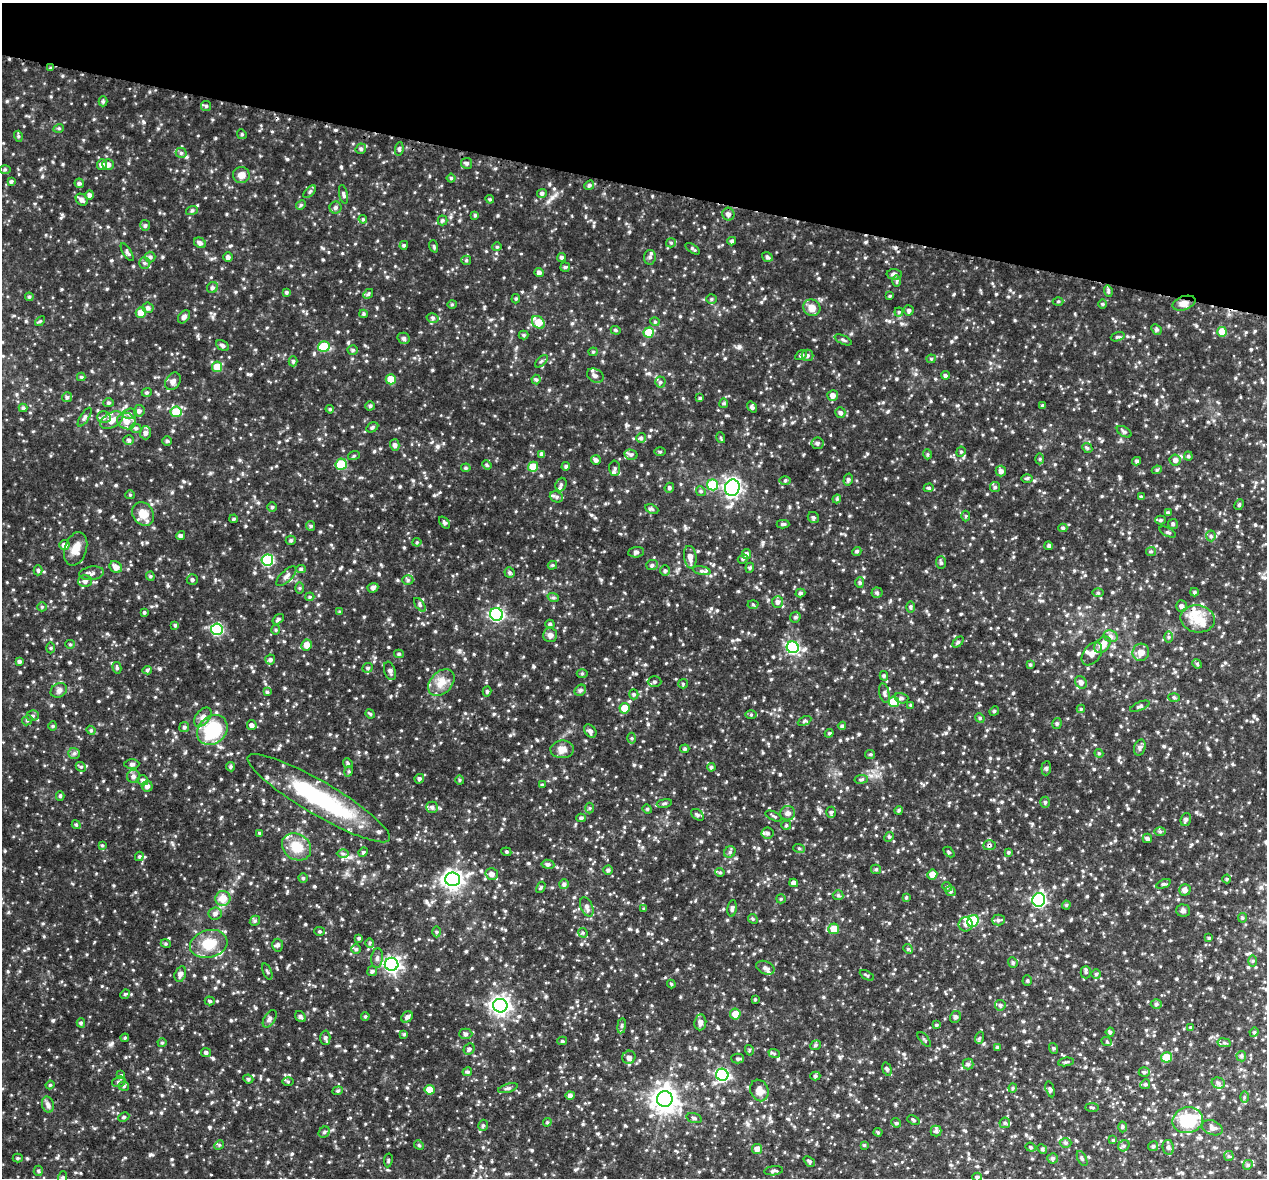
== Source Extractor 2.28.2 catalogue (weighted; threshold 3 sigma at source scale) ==
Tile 2 of 4 x 4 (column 2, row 1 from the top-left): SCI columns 1266-2530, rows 3791-4966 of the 5066 x 5099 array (HDU 1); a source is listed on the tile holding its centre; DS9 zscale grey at full resolution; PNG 1269 x 1180 px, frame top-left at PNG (2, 3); each listed source drawn as its Kron ellipse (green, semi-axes under 4 px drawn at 4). Shown black and unused: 16% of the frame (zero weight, under 3 of 4 exposures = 2% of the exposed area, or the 3 px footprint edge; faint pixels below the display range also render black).
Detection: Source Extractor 2.28.2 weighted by HDU 2 'WHT'; one run over the whole footprint, this tile lists its part. Background 0.0884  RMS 0.011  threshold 0.0477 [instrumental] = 3 sigma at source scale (4.5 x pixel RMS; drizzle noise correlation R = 1.50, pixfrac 1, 0.05/0.05 arcsec/px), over >= 5 px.
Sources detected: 681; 1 long thin detection or spike segment (spike, bleed or trail) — neither listed nor drawn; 11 inside a brighter listed object's ellipse — not listed separately; of the other 669, all 500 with FLUX_AUTO >= 1.12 (the completeness limit of this list) listed and drawn (169 fainter detections not listed), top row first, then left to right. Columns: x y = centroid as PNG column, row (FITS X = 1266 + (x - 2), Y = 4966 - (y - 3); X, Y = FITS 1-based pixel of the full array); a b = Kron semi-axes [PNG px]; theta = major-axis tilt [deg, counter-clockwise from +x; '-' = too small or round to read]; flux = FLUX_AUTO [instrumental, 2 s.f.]
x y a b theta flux
50 68 4 3 - 1.3
103 101 5 4 - 1.6
206 106 5 5 - 1.6
59 128 5 3 - 1.2
242 134 5 4 - 1.4
18 136 5 3 - 1.2
361 149 5 5 - 1.6
399 149 7 4 80 1.7
181 153 5 5 - 1.7
467 163 5 5 - 2.1
108 164 6 5 - 3.9
102 165 5 5 - 4.5
5 169 5 3 - 1.2
241 175 8 8 - 6
451 178 4 4 - 1.3
11 181 4 4 - 1.6
79 183 5 4 - 1.7
589 185 5 4 - 1.8
310 192 8 3 44 1.4
542 193 5 4 - 2.4
343 194 10 4 -78 2
90 195 5 4 - 2.8
490 199 4 4 - 1.2
82 200 7 5 -46 3.5
301 205 5 4 - 1.2
335 208 6 6 - 2.2
192 210 6 4 19 1.3
728 214 6 6 - 3.2
475 215 4 4 - 1.2
363 219 4 4 - 1.3
442 220 5 5 - 1.7
145 225 5 5 - 1.9
732 241 4 3 - 1.8
200 243 6 5 - 2.9
671 243 5 4 - 1.4
404 245 4 4 - 1.6
434 246 6 3 -71 1.4
497 247 4 4 - 1.2
693 249 8 4 -33 1.6
127 252 10 4 -59 2.1
150 257 5 5 - 1.8
228 257 4 4 - 3
562 257 4 4 - 1.8
650 257 7 6 - 2.7
767 257 5 4 - 2
466 260 5 4 - 1.4
144 263 5 5 - 1.7
565 267 5 4 - 1.4
539 273 5 4 - 3.2
894 274 7 5 -2 3.3
897 281 6 4 89 1.3
212 288 6 5 - 2
1108 291 6 3 -73 1.6
286 292 4 4 - 1.6
368 294 5 4 - 1.5
890 296 4 3 - 1.1
29 297 4 4 - 1.3
516 299 5 4 - 1.3
711 299 5 5 - 1.5
1058 301 5 3 - 1.1
1184 303 12 6 19 5.5
452 304 4 4 - 1.2
1103 304 4 4 - 1.2
148 308 5 5 - 2.6
812 308 9 8 - 8
909 310 5 5 - 2.2
899 312 4 4 - 1.2
141 313 5 5 - 11
363 314 4 4 - 1.4
184 317 7 5 50 3.2
433 318 6 5 - 2.2
40 321 6 3 43 1.1
538 322 7 5 -44 17
655 322 4 4 - 1.2
1156 329 6 4 -46 1.5
616 330 5 4 - 1.4
1222 332 5 5 - 14
649 333 5 5 - 22
524 335 5 4 - 1.4
1118 337 7 4 17 1.6
404 338 6 5 - 2.2
843 340 9 3 -25 1.6
223 345 7 4 -27 2.6
324 347 6 5 - 34
353 350 5 4 - 1.8
593 352 4 4 - 1.1
801 355 6 4 29 2
807 355 6 6 - 2.1
931 359 4 4 - 1.2
293 361 5 4 - 1.6
541 361 8 3 45 1.3
217 367 5 5 - 16
945 375 4 4 - 2.1
595 376 9 6 -28 3.5
81 377 4 4 - 1.3
391 379 5 5 - 13
536 380 5 4 - 1.4
173 381 9 7 58 3.9
660 382 5 5 - 1.6
147 392 5 3 - 1.2
833 395 5 5 - 4.6
67 397 5 5 - 1.7
700 398 3 3 - 1.3
109 403 5 4 - 1.5
724 403 5 4 - 1.3
1042 405 4 3 - 1.1
370 406 4 4 - 1.7
752 407 6 4 -55 2.1
23 408 4 4 - 1.5
330 409 4 4 - 1.3
139 411 6 5 - 2.7
176 412 5 5 - 25
840 412 5 5 - 2.3
130 414 7 5 7 2.4
85 417 11 4 57 2.4
104 417 7 6 - 3.1
112 420 12 7 28 9.2
126 421 9 8 - 8
372 427 6 4 31 1.6
136 428 6 4 -20 1.8
1124 432 8 4 -32 1.9
145 433 6 6 - 3.4
641 438 5 5 - 1.9
721 438 5 3 - 1.2
129 440 5 5 - 2.1
167 441 4 4 - 1.5
818 443 6 5 - 2.4
395 445 6 4 -75 2.7
1087 448 5 4 - 1.4
660 452 5 3 - 1.1
961 452 5 4 - 1.5
542 454 4 4 - 3
927 454 5 3 - 1.2
354 455 6 4 20 1.3
631 455 7 5 -13 2.3
1188 456 4 4 - 1.1
1040 459 5 3 - 1.3
596 460 5 4 - 2.7
1175 460 5 5 - 3.5
1137 461 4 4 - 1.8
341 464 6 5 - 23
487 465 5 4 - 1.2
566 466 4 4 - 1.9
533 467 5 5 - 17
466 468 5 4 - 1.4
615 468 7 5 -88 2.4
1157 470 5 4 - 1.5
1001 471 5 5 - 3.5
1027 478 6 4 1 1.4
848 480 6 4 75 1.7
785 481 6 4 1 1.6
561 485 7 5 68 2.4
713 485 5 5 - 38
995 487 5 5 - 1.8
669 488 5 4 - 1.9
732 488 8 7 - 230
929 488 5 4 - 1.4
701 491 5 4 - 1.4
130 495 4 4 - 1.2
556 497 7 5 -21 2.3
1141 497 4 3 - 1.3
837 499 4 4 - 1.2
1239 505 6 4 63 1.3
272 507 4 4 - 1.3
652 509 7 4 -25 1.8
1168 513 4 4 - 1.8
143 514 12 10 -52 12
966 516 5 3 - 1.2
813 517 6 5 - 1.8
234 519 4 3 - 1.2
1160 520 5 4 - 1.5
444 523 7 4 -53 1.7
783 524 6 4 -1 1.7
1173 524 5 5 - 1.6
311 526 5 4 - 1.4
1063 528 4 4 - 1.8
1167 532 9 3 -25 1.5
181 536 5 4 - 2.3
1211 536 5 5 - 1.8
291 540 5 4 - 1.8
417 542 4 4 - 1.2
64 545 5 5 - 4.9
1049 546 4 4 - 1.8
76 549 17 11 73 10
857 551 5 4 - 1.7
1151 551 5 4 - 1.5
636 552 8 5 7 2.6
746 554 5 4 - 3
690 557 11 6 -82 6.2
743 559 5 4 - 1.5
267 560 6 5 - 79
941 563 6 5 - 1.8
552 565 5 4 - 1.4
652 565 6 5 - 2.2
116 567 7 5 -36 5
750 568 5 4 - 1.4
301 569 5 4 - 1.8
38 570 5 4 - 1.7
665 571 5 4 - 1.7
702 571 9 4 -12 2.3
509 572 5 5 - 1.8
92 573 12 6 8 3.5
150 576 4 4 - 1.4
286 576 13 5 44 4.2
192 580 5 5 - 2
408 580 5 5 - 1.9
85 581 6 6 - 2.7
860 583 5 4 - 1.7
300 588 5 3 - 1.2
373 588 5 4 - 3
1194 592 4 4 - 1.6
800 593 5 4 - 1.6
877 593 5 5 - 1.6
1098 593 6 4 -1 1.3
310 597 5 4 - 1.3
553 597 6 3 -19 1.4
778 602 6 5 - 3.1
753 604 5 3 - 1.1
420 605 8 4 -55 1.9
1181 606 6 5 - 2.9
42 607 5 5 - 1.2
910 607 6 3 -89 1.4
144 612 4 3 - 1.3
340 612 4 4 - 1.2
497 614 6 6 - 130
795 617 6 5 - 1.8
278 619 6 4 38 1.8
1197 619 17 13 -11 17
550 624 4 4 - 1.6
175 625 4 4 - 1.3
217 629 6 5 - 77
275 630 5 3 - 1.2
550 635 7 7 - 3.6
1111 636 7 5 -22 3
1168 637 6 4 90 1.5
958 642 6 4 45 1.6
70 644 5 4 - 1.3
307 645 5 5 - 7.8
1102 645 9 6 45 11
793 647 6 6 - 110
50 648 5 3 - 1.2
1141 652 9 8 - 6.4
399 654 5 4 - 1.5
1092 654 13 8 54 5.6
270 659 5 5 - 2.2
19 661 4 4 - 1.9
1197 664 5 4 - 1.3
1030 665 4 3 - 1.2
117 668 6 4 -74 1.5
368 668 5 4 - 1.7
147 670 5 4 - 1.8
390 671 9 5 -71 2.9
582 673 5 3 - 1.1
884 676 5 4 - 1.7
441 682 15 11 47 10
654 682 7 5 0 2.1
1081 682 7 5 -51 3.6
683 684 5 4 - 1.3
59 690 8 7 - 3.1
580 690 6 5 - 1.9
487 691 5 4 - 1.6
267 692 4 4 - 1.5
884 693 10 5 -77 2.6
634 694 5 4 - 1.5
1174 697 6 4 -3 1.3
901 698 7 5 -15 2
894 702 5 5 - 30
911 705 4 3 - 1.2
1140 706 10 4 22 2
624 708 5 5 - 16
1081 709 4 4 - 1.3
994 711 5 4 - 1.2
370 714 5 4 - 1.3
751 715 6 4 0 1.3
33 716 6 5 - 2.1
203 717 11 6 51 4.4
980 718 5 4 - 1.3
27 720 5 4 - 1.7
804 721 7 4 28 1.5
1057 723 5 4 - 1.8
252 725 5 4 - 3.1
53 726 4 4 - 1.3
842 726 4 4 - 1.6
184 727 5 5 - 1.9
91 730 5 4 - 1.3
212 730 16 13 44 52
590 731 7 5 -52 2.5
829 733 4 4 - 1.2
632 738 5 3 - 1.2
1140 747 8 5 73 2.5
562 749 11 9 -2 6.9
685 749 4 4 - 1.4
74 753 6 5 - 2
1099 753 4 4 - 1.2
870 754 5 4 - 1.3
348 763 5 4 - 1.3
132 764 7 4 0 2.5
81 767 5 4 - 1.4
231 767 5 4 - 1.6
711 767 4 4 - 1.7
1046 768 7 5 85 1.8
349 771 5 3 - 1.2
133 776 6 6 - 2.9
419 779 5 4 - 1.9
861 779 7 3 8 1.5
143 780 5 5 - 3.3
460 780 4 4 - 1.2
542 785 4 4 - 1.2
147 786 5 5 - 4.1
60 796 4 4 - 1.3
319 798 82 16 -30 100
1045 802 5 5 - 1.7
664 803 7 3 10 1.5
432 807 6 5 - 2.8
590 808 5 3 - 1.2
647 809 5 4 - 1.3
899 810 4 4 - 1.4
831 812 5 4 - 1.7
788 813 7 7 - 3.4
697 815 7 5 -39 2.1
774 816 9 3 -25 1.4
581 818 4 4 - 1.7
1186 819 6 5 - 2.3
76 825 4 4 - 1.3
786 825 5 4 - 1.3
1160 831 6 4 0 1.5
260 833 4 4 - 1.6
767 833 6 5 - 2.5
889 837 5 4 - 1.2
1147 838 5 4 - 2.4
102 845 4 3 - 1.2
989 845 6 5 - 2
297 847 15 12 -34 18
799 848 6 4 -19 1.3
363 852 5 4 - 1.2
506 852 5 4 - 1.3
730 852 6 5 - 1.9
949 852 6 4 -44 1.2
1008 852 4 4 - 1.2
343 853 6 4 -1 1.8
139 856 5 4 - 1.3
548 864 6 4 -8 2
876 869 5 4 - 1.6
608 870 5 4 - 2.1
720 872 5 4 - 1.4
492 874 6 6 - 4.8
932 875 5 5 - 9.2
303 878 4 4 - 1.4
453 879 7 7 - 400
1227 879 4 4 - 1.2
794 883 4 4 - 4.7
564 884 5 5 - 2.2
1163 884 7 4 24 1.6
541 887 6 3 59 1.3
947 887 5 4 - 1.4
1185 890 5 5 - 3.7
951 891 5 4 - 1.6
838 895 5 5 - 1.6
906 897 4 4 - 1.1
223 898 7 7 - 11
781 899 5 4 - 1.2
1039 900 7 6 - 150
1066 905 4 4 - 1.1
587 907 10 6 -66 3.4
732 908 8 4 82 2.3
644 909 3 3 - 1.2
1183 911 7 6 - 2.7
215 913 7 6 - 3.1
1242 918 5 4 - 1.2
753 919 5 4 - 1.3
998 920 6 5 - 2.2
255 921 5 4 - 1.5
973 921 6 5 - 41
966 924 7 7 - 4.7
834 929 5 5 - 13
320 931 5 4 - 1.3
436 932 5 3 - 1.3
583 933 5 4 - 1.3
359 938 4 3 - 1.5
1209 938 4 4 - 1.3
370 943 4 4 - 1.4
166 944 5 3 - 1.2
209 944 19 13 15 21
278 945 6 5 - 2.6
356 949 5 4 - 1.6
908 949 5 4 - 1.3
377 958 10 5 84 3.1
1253 961 6 4 89 1.3
1013 962 5 4 - 1.6
392 964 7 6 - 280
765 968 9 6 -26 3.6
372 971 5 5 - 1.9
267 972 9 3 -66 1.4
1086 972 6 5 - 1.8
180 974 8 5 73 3.6
1096 974 5 4 - 1.1
867 975 8 3 -29 1.3
1027 981 5 4 - 1.5
671 984 4 4 - 1.1
125 994 5 4 - 1.3
755 999 3 3 - 1.2
210 1001 5 4 - 1.5
1156 1004 5 4 - 1.7
1000 1005 5 5 - 2.1
500 1006 7 7 - 410
735 1014 5 5 - 11
365 1016 4 3 - 1.3
300 1017 6 5 - 1.8
407 1017 6 5 - 2.7
955 1017 6 5 - 2.1
270 1019 10 5 58 2.6
700 1022 8 6 84 3.6
81 1023 4 4 - 1.6
936 1025 4 3 - 1.1
622 1026 8 4 82 1.7
1191 1027 4 3 - 1.2
1110 1032 4 4 - 1.6
1254 1032 5 4 - 1.3
404 1034 4 3 - 1.3
466 1034 6 5 - 2.3
125 1038 4 3 - 1.2
325 1038 7 5 -88 2.2
979 1038 6 4 71 1.4
924 1039 9 3 -50 1.4
562 1041 5 4 - 1.4
1107 1042 5 3 - 1.1
162 1043 4 4 - 1.3
1224 1043 7 3 -8 1.6
815 1045 5 4 - 1.7
997 1047 4 4 - 1.4
1053 1048 5 3 - 1.2
469 1049 6 5 - 2.2
749 1050 5 3 - 1.1
206 1052 5 4 - 2.1
774 1053 6 4 -19 1.3
1241 1056 5 4 - 1.6
629 1057 7 6 - 4.2
1166 1057 5 5 - 20
737 1059 6 5 - 1.8
1066 1062 8 3 8 1.4
968 1064 5 5 - 2.2
887 1069 7 4 -73 2.1
467 1072 5 4 - 1.8
1144 1072 5 5 - 1.7
121 1075 4 4 - 1.2
722 1075 6 6 - 120
815 1076 5 4 - 1.6
248 1079 5 4 - 1.5
288 1081 6 4 0 1.3
119 1082 7 5 18 2.2
1218 1083 7 5 -16 2.8
1145 1084 5 4 - 1.3
50 1085 4 4 - 1.2
124 1086 5 4 - 1.7
508 1088 10 4 16 2.3
1013 1088 4 4 - 1.3
1050 1089 8 4 -75 1.8
430 1090 5 5 - 15
759 1090 11 8 -68 6.7
338 1091 5 4 - 1.4
570 1095 5 4 - 3.3
1244 1097 6 4 89 1.4
665 1099 8 8 - 730
48 1105 8 6 -74 3
1092 1107 7 3 -1 1.4
124 1117 6 4 26 1.4
694 1118 8 4 -17 2
913 1120 6 4 -23 1.5
1188 1120 15 13 13 38
547 1122 4 4 - 1.2
896 1123 5 4 - 1.4
1005 1123 5 5 - 1.9
483 1125 6 4 74 1.7
1122 1127 5 3 - 1.2
1212 1128 11 7 -23 4.4
936 1131 5 5 - 1.9
324 1132 6 5 - 1.7
878 1132 4 4 - 1.2
1113 1140 4 4 - 1.2
1066 1143 6 4 1 1.8
219 1145 5 4 - 1.3
419 1145 5 4 - 1.2
864 1145 4 4 - 1.2
1124 1146 6 5 - 1.9
1153 1146 5 5 - 1.8
1031 1147 5 4 - 1.6
1168 1147 7 5 -81 2.6
757 1149 5 5 - 5.8
1042 1149 5 4 - 1.4
1229 1156 5 5 - 1.5
18 1158 5 4 - 1.3
1053 1158 5 5 - 2
1082 1159 8 3 -63 1.5
388 1160 7 3 82 1.2
809 1161 6 4 -43 1.5
1248 1165 5 4 - 1.7
38 1171 5 4 - 1.3
774 1171 9 4 7 2.2
63 1177 6 4 71 1.5
977 1177 5 4 - 1.9
Overlapping masked pixels (flux is a lower limit): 2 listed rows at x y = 1184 303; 989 845
Unlisted compact peaks at least as high as the median listed source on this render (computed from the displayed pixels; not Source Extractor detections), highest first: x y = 739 346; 112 1043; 150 1155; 680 316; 359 265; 379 574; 888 411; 209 1127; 143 122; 946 733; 865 242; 314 353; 437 446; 552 197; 230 246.